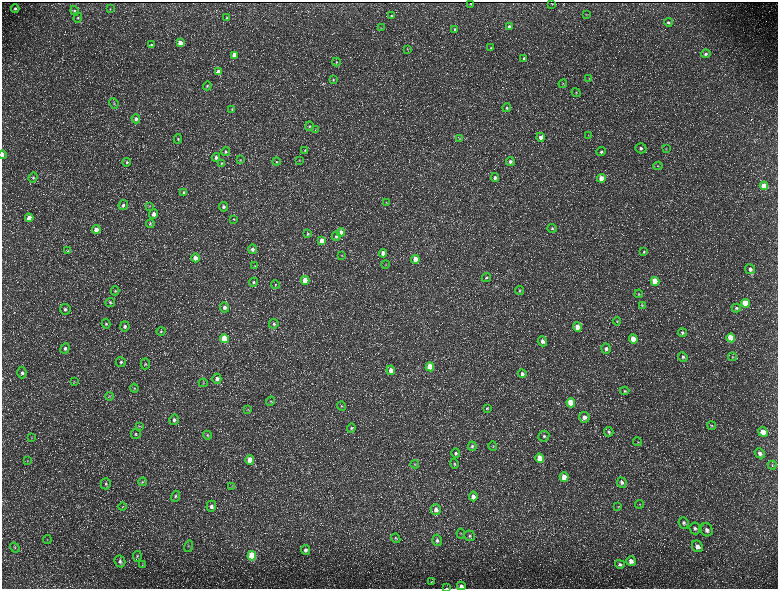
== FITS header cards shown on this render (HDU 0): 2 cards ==
NAXIS1  =                 1552 / length of data axis 1
NAXIS2  =                 1173 / length of data axis 2

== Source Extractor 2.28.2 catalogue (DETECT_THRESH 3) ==
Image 1552 x 1173 px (HDU 0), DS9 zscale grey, zoomed out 1/2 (1 PNG px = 2 x 2 image px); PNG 780 x 591 px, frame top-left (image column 1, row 1173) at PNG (2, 2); each listed source drawn as its Kron ellipse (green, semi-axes under 4 px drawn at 4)
Background 241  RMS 11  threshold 33.5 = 3 sigma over >= 5 px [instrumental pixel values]
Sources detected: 217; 36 cannot appear on this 1/2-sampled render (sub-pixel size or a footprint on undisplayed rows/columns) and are neither listed nor drawn; the other 181 listed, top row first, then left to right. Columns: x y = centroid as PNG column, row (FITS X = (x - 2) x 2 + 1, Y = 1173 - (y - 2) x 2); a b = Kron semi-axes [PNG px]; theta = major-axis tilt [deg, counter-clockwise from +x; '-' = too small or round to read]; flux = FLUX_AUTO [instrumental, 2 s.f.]
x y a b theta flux
552 3 2 1 - 650
470 4 2 2 - 790
15 8 4 4 - 4700
110 9 3 3 - 1300
75 11 5 4 - 3000
586 15 4 2 - 1200
391 16 3 3 - 2700
78 18 5 4 - 3100
227 18 3 3 - 2800
668 22 4 4 - 4000
509 26 4 4 - 6200
381 28 3 2 - 1300
455 29 4 3 - 3100
180 43 4 4 - 22000
151 45 4 4 - 4500
491 48 4 4 - 2400
407 49 4 2 - 1200
706 54 5 4 - 5200
234 55 4 3 - 21000
524 59 4 3 - 4300
336 62 4 3 - 2400
218 72 4 4 - 15000
589 79 4 3 - 1800
333 80 4 3 - 2100
563 84 4 4 - 2200
207 86 4 4 - 2800
576 92 5 3 - 2100
114 103 5 4 - 2900
507 108 4 4 - 3600
232 109 4 3 - 2600
136 119 4 4 - 6300
309 126 5 4 - 2900
315 130 3 2 - 1000
588 135 3 2 - 1200
541 137 4 4 - 11000
178 139 5 4 - 3500
459 139 3 3 - 1500
641 148 5 5 - 5600
666 149 3 3 - 1600
305 150 4 3 - 2000
226 152 4 4 - 4400
601 152 4 4 - 3800
2 155 4 2 - 9300
216 157 4 4 - 5400
240 160 4 3 - 1700
299 160 3 2 - 1200
510 161 4 4 - 6000
127 162 4 4 - 2800
276 162 4 3 - 2300
222 163 4 3 - 2300
658 166 5 3 - 2300
33 177 5 4 - 3300
495 178 4 4 - 8600
601 178 4 4 - 32000
764 186 4 4 - 36000
184 193 4 3 - 4600
386 202 3 2 - 1300
123 205 5 4 - 5000
149 206 3 3 - 1700
223 207 4 4 - 6400
154 214 5 4 - 12000
29 218 4 4 - 20000
234 219 4 3 - 1700
150 224 4 4 - 2800
552 228 4 4 - 3100
96 230 4 4 - 18000
341 232 4 4 - 19000
308 234 4 4 - 2900
336 236 4 4 - 4300
322 241 4 4 - 30000
252 249 5 4 - 6400
68 251 3 2 - 1600
644 252 4 3 - 2100
383 253 4 4 - 15000
342 255 4 3 - 1500
195 258 4 4 - 14000
415 259 4 4 - 28000
385 264 4 2 - 1200
254 266 3 3 - 1400
750 269 5 4 - 7900
486 277 5 4 - 3000
305 280 4 4 - 39000
655 281 4 4 - 64000
254 282 4 4 - 3900
275 285 4 3 - 2500
520 290 4 4 - 2900
115 291 4 3 - 2600
639 294 4 4 - 2500
110 302 5 4 - 3000
745 303 4 4 - 86000
642 305 4 4 - 2200
224 307 5 4 - 7400
736 308 4 4 - 3900
65 309 5 5 - 5600
617 321 4 4 - 2400
106 324 5 4 - 3400
274 324 5 4 - 4600
125 326 5 4 - 5700
577 327 5 4 - 23000
161 331 4 4 - 3400
682 333 4 4 - 3400
731 338 4 4 - 73000
224 339 4 4 - 90000
633 339 5 4 - 30000
542 341 5 4 - 11000
65 348 5 4 - 6300
606 349 5 5 - 7400
683 357 5 4 - 4800
732 357 4 3 - 2200
121 362 5 5 - 4600
145 364 5 4 - 3300
430 367 4 4 - 61000
391 370 5 4 - 15000
22 373 6 4 89 5000
522 374 4 4 - 6700
217 379 5 4 - 8300
74 381 3 2 - 1300
203 383 4 3 - 1700
134 388 4 4 - 2800
625 391 4 4 - 2900
109 396 4 3 - 1800
270 401 5 3 - 2300
571 403 4 4 - 51000
342 406 4 4 - 2800
487 408 4 4 - 2500
248 410 3 3 - 1600
584 417 5 5 - 11000
174 420 5 5 - 6700
139 426 4 3 - 1900
712 426 4 4 - 2500
351 428 5 4 - 2800
609 432 5 5 - 4100
763 432 5 4 - 22000
136 434 5 4 - 3200
207 435 4 4 - 2500
544 436 5 5 - 5000
31 438 3 2 - 1600
638 442 4 3 - 1900
472 446 5 4 - 3900
493 446 4 2 - 1600
456 453 4 4 - 3900
760 453 5 4 - 8600
540 458 5 4 - 51000
250 460 5 4 - 22000
28 461 4 4 - 2100
415 464 4 4 - 2400
454 464 5 4 - 2600
772 465 4 3 - 2000
564 477 5 4 - 31000
142 482 4 4 - 2600
622 482 5 4 - 6500
106 484 5 5 - 4700
232 486 3 3 - 1600
175 496 6 4 71 4000
473 496 5 4 - 12000
640 504 4 2 - 1400
211 506 5 5 - 8100
123 507 4 2 - 1300
618 507 4 3 - 1600
436 510 5 5 - 9400
684 523 6 5 - 5600
695 528 6 5 - 6200
707 530 7 5 -64 9600
461 534 5 2 - 1900
470 536 5 5 - 4100
396 538 5 4 - 2900
47 539 4 2 - 1500
437 540 6 4 -79 5900
188 546 6 4 70 3200
697 546 6 5 - 12000
15 548 5 3 - 1800
305 550 5 4 - 6300
137 556 5 4 - 2600
252 556 4 4 - 160000
120 561 6 5 - 6300
631 561 5 4 - 13000
620 564 5 4 - 4200
142 565 4 2 - 1600
431 582 4 4 - 2000
461 586 4 4 - 7100
447 588 3 1 - 830
At the frame edge (FLAGS 8, measured only in part): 3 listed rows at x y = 2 155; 461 586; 447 588
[36 sub-pixel or undisplayed-footprint detections neither listed nor drawn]